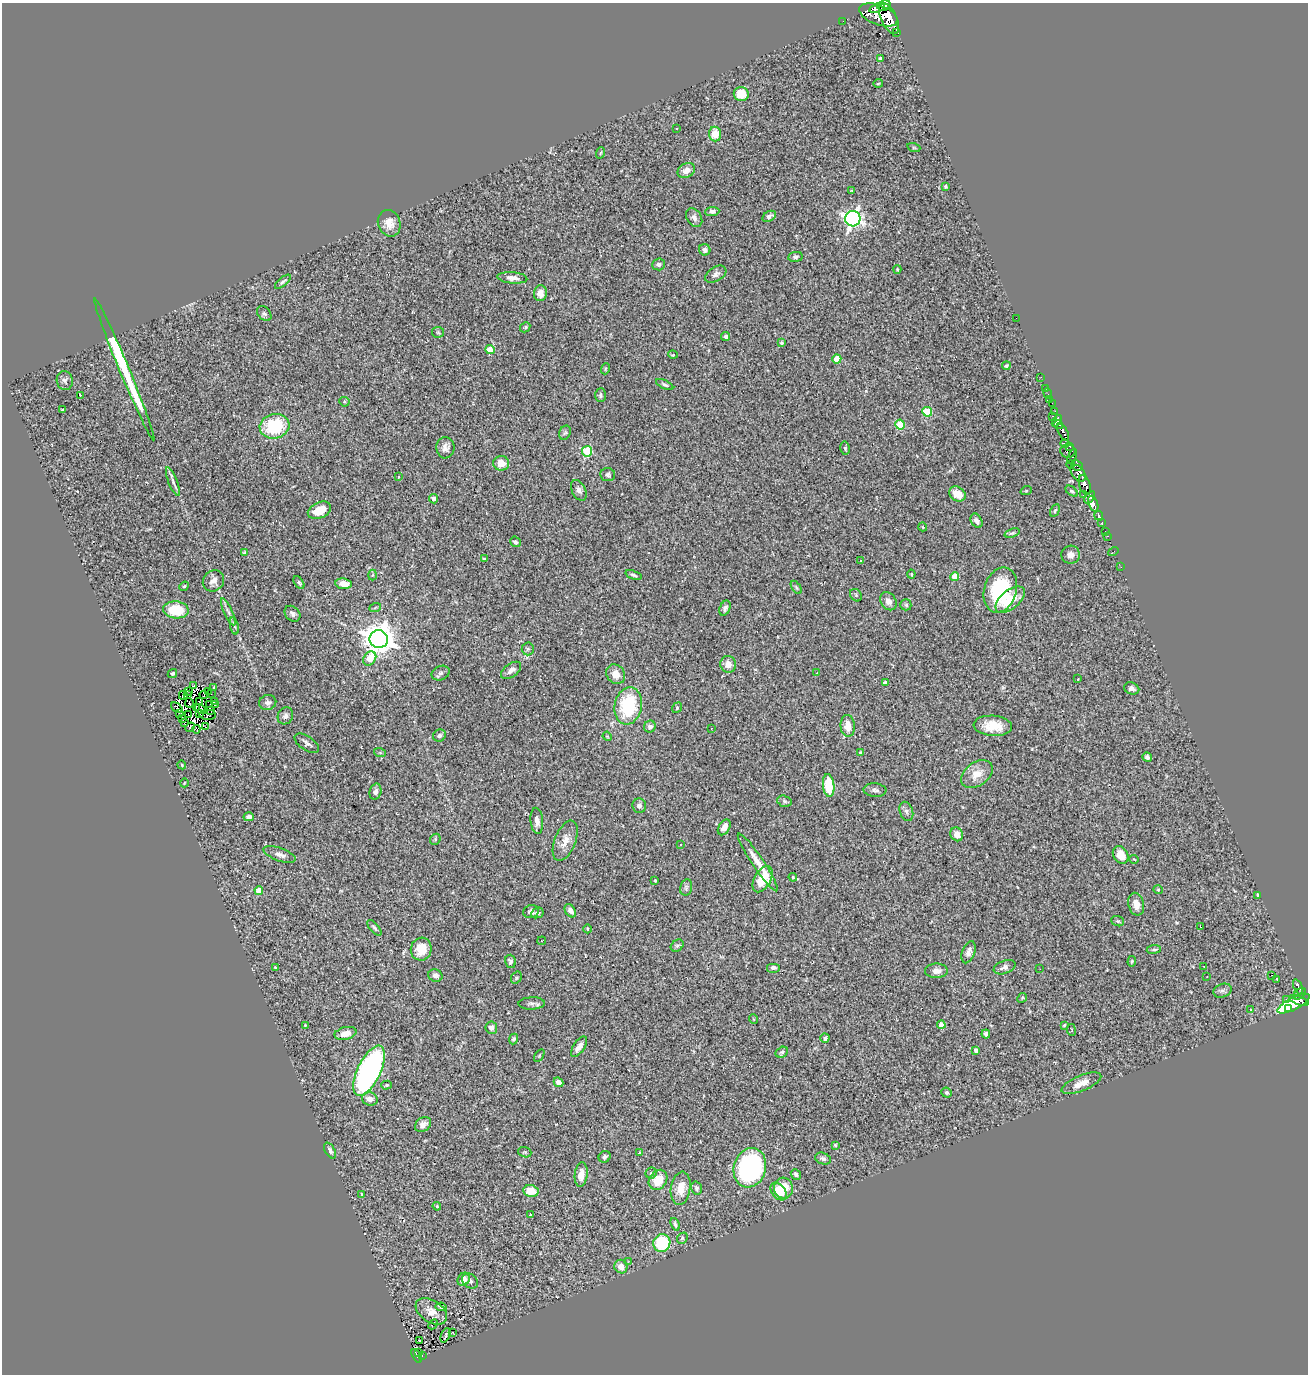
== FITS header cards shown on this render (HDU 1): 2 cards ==
NAXIS1  =                 1306
NAXIS2  =                 1372

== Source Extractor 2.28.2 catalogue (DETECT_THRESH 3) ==
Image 1306 x 1372 px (HDU 1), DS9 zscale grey, 1 PNG px = 1 image px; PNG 1310 x 1376 px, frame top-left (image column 1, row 1372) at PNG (2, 3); each listed source drawn as its Kron ellipse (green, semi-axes under 4 px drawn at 4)
Background 0.72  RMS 0.058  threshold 0.175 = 3 sigma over >= 5 px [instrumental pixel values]
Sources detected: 298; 7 with non-positive FLUX_AUTO (blend fragments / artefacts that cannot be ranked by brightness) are neither listed nor drawn; the other 291 listed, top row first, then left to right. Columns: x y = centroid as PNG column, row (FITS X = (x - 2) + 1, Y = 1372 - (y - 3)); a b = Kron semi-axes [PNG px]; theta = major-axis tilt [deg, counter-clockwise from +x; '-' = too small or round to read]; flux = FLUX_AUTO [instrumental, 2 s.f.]
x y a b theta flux
884 6 7 5 8 440
877 8 8 4 19 440
879 15 20 9 -21 1400
889 19 16 8 -64 1200
843 21 2 2 - 4.6
897 33 4 3 - 51
880 59 3 3 - 10
878 83 4 2 - 3.7
741 94 7 7 - 74
676 128 3 2 - 5.4
715 134 7 6 - 57
914 148 6 4 -18 5.1
600 153 6 3 70 3.9
686 171 9 7 32 27
946 186 4 3 - 7.4
851 191 4 3 - 3.6
712 211 7 4 4 14
769 216 7 5 32 14
694 218 10 7 -58 20
853 219 7 7 - 1400
389 223 13 11 -68 40
705 250 6 5 - 19
795 257 7 5 7 7.8
659 264 6 6 - 14
897 269 4 4 - 4
716 274 11 7 32 16
512 278 15 5 -5 23
283 282 10 4 40 8.7
540 293 8 6 86 31
264 314 8 6 -47 9.2
1016 318 2 2 - 30
525 327 5 4 - 5.9
438 332 6 5 - 6.2
726 337 4 4 - 11
782 343 3 3 - 5.9
490 350 4 4 - 88
673 355 5 3 - 3.7
837 359 4 4 - 74
1006 366 4 4 - 6.6
124 369 77 5 -67 610
605 369 5 3 - 3.6
1041 377 3 2 - 6.9
65 380 9 8 - 14
665 385 9 4 -26 8.5
1045 388 3 2 - 6.8
1048 394 5 2 - 8.3
80 395 3 2 - 5.2
600 395 7 5 89 8.6
1050 400 2 2 - 7.4
344 402 5 5 - 4.8
1052 403 2 2 - 3.6
63 409 3 2 - 3.9
1054 411 3 2 - 5.5
927 412 5 5 - 150
1053 416 3 2 - 8.9
1057 421 6 3 56 56
900 425 5 4 - 150
1058 425 5 3 - 35
274 426 15 12 14 240
1063 432 9 4 -61 290
565 433 7 5 66 7.8
1065 444 4 4 - 87
1070 446 3 2 - 16
445 448 11 9 -89 22
845 448 6 5 - 6
587 451 5 5 - 250
1068 451 7 6 - 110
1072 456 7 3 70 52
501 463 8 7 - 49
1071 464 4 3 - 80
1077 466 6 5 - 100
1078 473 9 6 -50 300
608 475 7 6 - 11
398 477 3 2 - 2.3
173 482 15 4 -68 16
1085 485 10 5 -73 550
579 490 11 7 -64 16
1026 491 6 3 19 3.7
1072 491 7 4 -37 6.1
957 494 9 7 -33 52
1084 494 3 3 - 42
1090 497 7 4 53 280
434 499 5 4 - 16
1093 504 8 4 -67 1400
319 510 12 7 25 80
1055 510 7 3 62 5.2
1099 516 5 3 - 66
977 521 8 5 -59 13
1102 523 3 3 - 81
923 527 4 3 - 2.8
1105 532 3 3 - 18
1012 533 8 4 17 5.9
1107 536 3 2 - 7.6
515 542 6 5 - 9.3
244 552 4 3 - 4.3
1113 552 5 2 - 5.1
1071 555 9 9 - 25
484 559 4 3 - 5.4
860 560 3 2 - 6.1
1121 567 3 2 - 4
911 574 4 4 - 3.5
373 575 5 3 - 4
633 575 8 4 -20 7.9
955 577 4 4 - 81
213 581 11 10 - 26
299 583 7 4 -57 7.5
344 584 8 5 -7 40
184 586 5 4 - 5.3
796 587 7 3 -55 5.7
1000 590 23 16 74 290
856 595 7 5 -48 7.3
1010 600 17 9 39 97
888 601 10 7 -55 22
906 605 5 5 - 7.8
375 608 6 4 20 4.8
725 608 8 5 66 12
176 610 13 8 -5 150
228 612 14 3 -65 13
292 614 9 7 -44 14
234 626 9 3 -77 8.1
379 639 9 9 - 6700
528 649 6 6 - 8.8
370 658 7 6 - 77
728 664 8 7 - 34
511 670 11 6 37 18
441 673 9 7 23 12
817 673 2 2 - 3.1
172 674 5 4 - 6.7
616 674 10 8 -51 38
1078 679 3 3 - 15
885 683 4 4 - 22
194 686 3 2 - 3
214 687 3 3 - 3.4
1132 688 8 5 -20 16
189 691 2 2 - 2.1
208 691 3 2 - 1.4
187 694 2 2 - 3.5
211 694 3 2 - 2.4
183 695 4 2 - 8.7
204 695 4 2 - 3.2
200 701 4 2 - 2.5
214 702 3 2 - 3.3
268 702 8 7 - 16
189 703 5 2 - 3.7
210 705 2 2 - 3.3
215 705 4 2 - 4
628 706 19 13 80 240
177 708 6 2 -39 8.8
196 708 3 2 - 4.5
677 708 5 4 - 4.7
200 709 6 4 -33 13
211 710 3 2 - 4.8
179 714 3 3 - 4.1
188 714 3 2 - 4
200 714 3 2 - 3.3
208 715 8 5 -1 4
285 716 9 7 63 17
182 719 3 2 - 6.1
185 722 4 3 - 8
650 726 6 5 - 14
848 726 11 7 -85 50
993 726 19 10 -5 85
190 727 5 2 - 1.4
206 727 2 2 - 2.2
711 728 3 2 - 3.3
196 729 4 2 - 4.9
439 735 6 6 - 11
607 736 5 3 - 3.7
307 743 14 7 -34 15
861 752 3 3 - 4.1
380 753 6 4 -19 5.1
1147 757 5 4 - 11
182 765 4 3 - 3.4
977 774 17 11 35 52
184 783 4 3 - 2.6
829 785 11 5 -85 140
875 790 11 6 -4 13
375 792 8 6 74 16
784 801 7 5 -18 7.9
639 806 7 6 - 11
906 811 10 6 -71 12
249 817 5 4 - 14
537 821 13 6 -85 20
724 827 8 5 59 28
957 834 7 6 - 28
435 839 6 5 - 6.3
565 841 21 10 68 44
681 845 3 2 - 6.8
280 854 17 6 -19 22
1121 855 9 7 -61 52
1134 859 4 2 - 3.1
758 862 34 6 -56 58
793 877 4 3 - 2.9
762 879 14 8 60 87
655 881 3 3 - 5.1
686 887 8 6 77 9.6
259 890 4 4 - 80
1158 890 4 4 - 3.8
1258 895 4 3 - 4.5
1136 904 11 7 -77 34
570 911 7 5 -57 17
531 912 8 6 13 14
537 913 6 5 - 8.4
1118 921 6 5 - 6.2
1201 926 4 2 - 3.4
374 928 9 4 -49 8.1
587 929 4 3 - 3.1
542 941 4 2 - 3.9
677 946 7 5 40 6.8
421 949 11 10 - 72
1154 949 7 4 7 6.1
969 952 11 6 71 21
510 961 7 5 -74 11
1132 961 5 4 - 4.9
1204 966 3 2 - 4.1
1005 967 11 6 21 19
275 968 4 3 - 4.3
773 968 7 5 0 12
1040 969 2 2 - 2.2
936 971 11 7 1 27
435 976 7 6 - 15
1207 976 2 2 - 2.4
1272 976 3 2 - 6.6
516 978 6 5 - 5.9
1277 980 4 3 - 12
1298 987 8 3 -66 140
1222 991 9 6 21 12
1300 994 7 4 37 120
1022 998 5 4 - 4.2
1286 999 3 2 - 15
1299 1000 10 4 -21 240
532 1003 13 6 2 14
1293 1004 18 6 27 430
1251 1009 3 2 - 3.2
1288 1009 3 3 - 92
753 1019 5 3 - 2.9
305 1025 4 3 - 3.3
941 1025 4 4 - 36
1064 1025 3 2 - 3.9
491 1028 6 6 - 19
1071 1030 6 3 -82 3.3
345 1033 11 6 13 38
986 1034 4 3 - 7.9
825 1038 4 4 - 11
514 1039 5 4 - 7.8
579 1047 12 5 55 28
976 1050 4 3 - 19
782 1052 6 5 - 6.8
539 1056 7 4 59 6
369 1071 27 11 64 1200
558 1082 5 4 - 17
1081 1083 21 7 22 42
387 1085 5 4 - 5.2
947 1093 5 5 - 8.1
370 1099 8 6 -16 30
423 1124 9 6 41 25
835 1145 3 3 - 5.7
330 1150 9 5 -60 13
525 1152 7 5 -19 6.5
640 1153 4 3 - 3.7
605 1157 6 5 - 9.7
823 1159 8 5 -20 12
750 1168 20 16 73 620
651 1173 6 5 - 7.2
796 1174 6 4 -48 12
581 1175 12 6 83 32
658 1180 11 8 56 66
681 1188 17 9 81 60
696 1188 6 5 - 8.3
783 1188 10 9 - 78
531 1191 8 6 -8 62
778 1191 10 6 -52 62
362 1194 4 3 - 2.4
437 1206 4 3 - 4.5
531 1215 3 3 - 12
675 1224 6 4 -68 8.2
682 1238 6 5 - 6.3
662 1243 9 8 - 190
628 1262 3 2 - 2.5
621 1267 7 6 - 33
464 1279 7 5 59 29
470 1281 9 7 -41 13
441 1307 5 3 - 5.4
431 1311 17 11 -33 42
433 1324 6 3 45 55
453 1333 3 2 - 2.5
445 1335 8 2 67 5.4
419 1340 3 3 - 9.4
418 1353 3 3 - 24
422 1355 4 2 - 15
417 1356 7 3 -60 58
At the frame edge (FLAGS 8, measured only in part): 1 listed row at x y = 884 6
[7 non-positive-flux detections neither listed nor drawn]